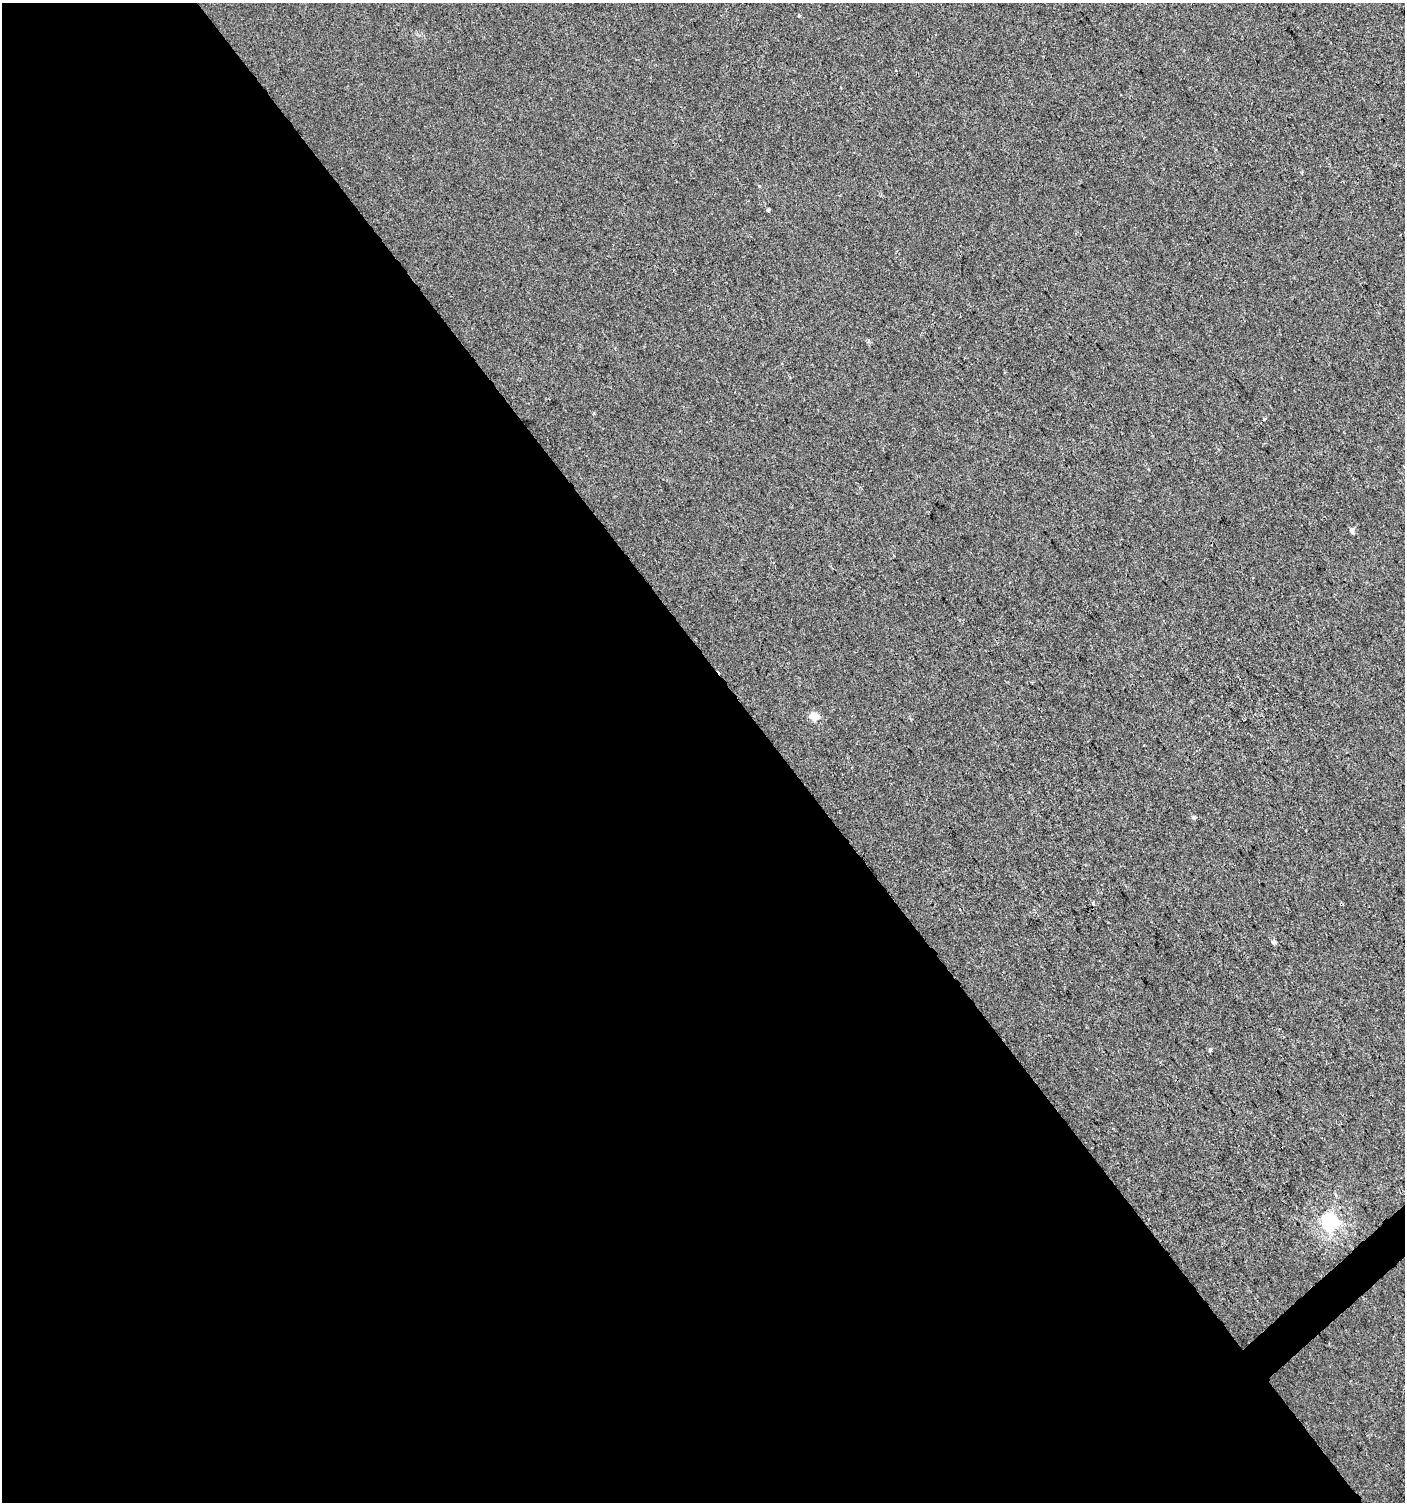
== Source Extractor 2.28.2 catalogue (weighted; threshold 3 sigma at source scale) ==
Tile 9 of 4 x 4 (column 1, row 3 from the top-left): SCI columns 208-1610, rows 1501-3000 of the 5962 x 6005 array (HDU 1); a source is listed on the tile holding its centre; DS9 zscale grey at full resolution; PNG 1407 x 1504 px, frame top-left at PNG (2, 3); no overlay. Shown black and unused: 56% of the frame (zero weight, under 2 of 3 exposures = <1% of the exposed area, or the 3 px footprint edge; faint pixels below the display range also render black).
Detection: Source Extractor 2.28.2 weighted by HDU 2 'WHT'; one run over the whole footprint, this tile lists its part. Background 0.00128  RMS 0.0057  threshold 0.0255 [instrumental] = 3 sigma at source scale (4.5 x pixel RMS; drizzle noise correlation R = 1.50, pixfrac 1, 0.0396/0.0396 arcsec/px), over >= 5 px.
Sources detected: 12; all 12 listed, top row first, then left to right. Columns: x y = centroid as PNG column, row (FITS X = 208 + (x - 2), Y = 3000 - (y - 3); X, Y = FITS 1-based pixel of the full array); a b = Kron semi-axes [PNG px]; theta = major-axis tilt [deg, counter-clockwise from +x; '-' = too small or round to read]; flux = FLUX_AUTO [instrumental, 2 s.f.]
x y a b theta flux
799 16 5 3 - 0.56
759 186 5 3 - 0.52
768 210 3 3 - 1.4
593 414 3 3 - 1.1
1264 419 3 3 - 1.3
1352 530 6 5 - 2.1
814 716 5 5 - 13
1193 817 6 5 - 1.1
1093 903 6 3 84 0.75
1273 942 4 3 - 4.2
1210 1050 4 3 - 2.1
1330 1221 7 6 - 180